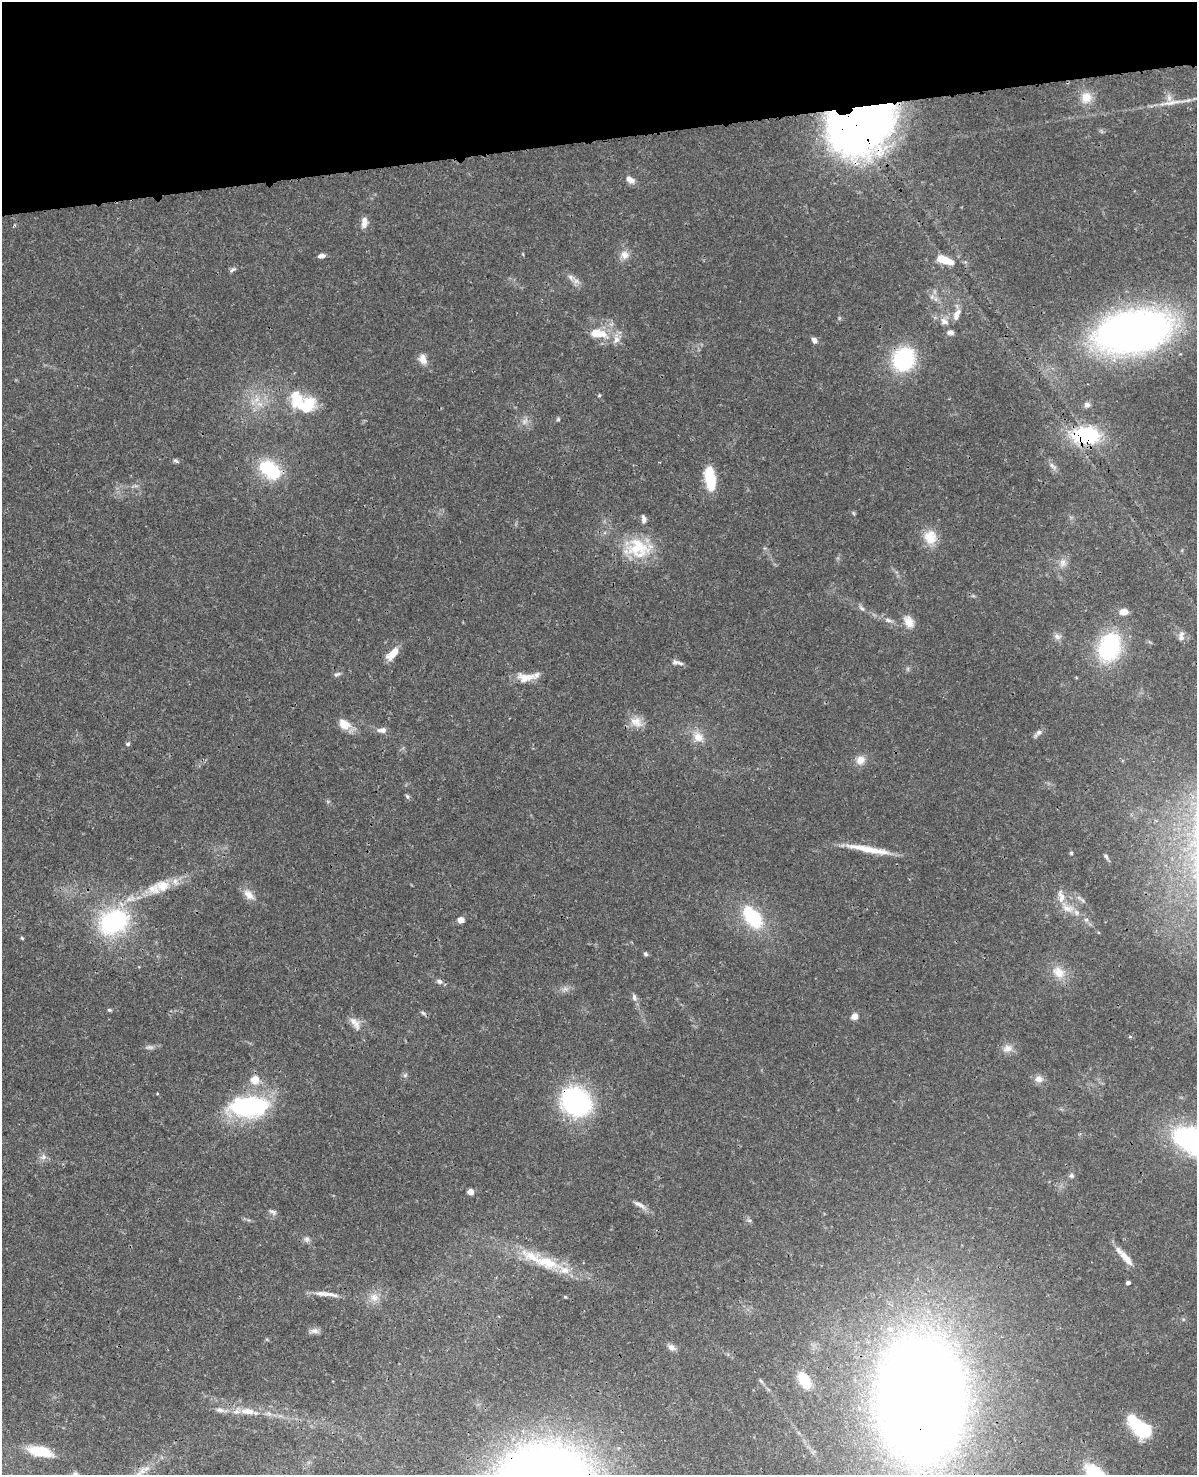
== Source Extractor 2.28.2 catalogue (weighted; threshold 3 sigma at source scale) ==
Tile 3 of 4 x 3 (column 3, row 1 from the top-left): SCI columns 2511-3705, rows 3222-4694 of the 5019 x 4863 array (HDU 1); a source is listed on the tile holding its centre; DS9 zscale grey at full resolution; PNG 1199 x 1477 px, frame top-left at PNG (2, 2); no overlay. Shown black and unused: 9% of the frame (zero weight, under 3 of 4 exposures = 6% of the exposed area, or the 3 px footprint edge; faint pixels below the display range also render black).
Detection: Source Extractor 2.28.2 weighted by HDU 2 'WHT'; one run over the whole footprint, this tile lists its part. Background 0.0238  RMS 0.0024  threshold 0.011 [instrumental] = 3 sigma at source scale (4.5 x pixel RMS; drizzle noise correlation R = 1.50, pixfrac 1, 0.05/0.05 arcsec/px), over >= 5 px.
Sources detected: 121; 2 too faint to see at this stretch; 6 inside a brighter object's white glare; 1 long thin detection or spike segment (spike, bleed or trail) — not listed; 9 inside a brighter listed object's ellipse — not listed separately; the other 103 listed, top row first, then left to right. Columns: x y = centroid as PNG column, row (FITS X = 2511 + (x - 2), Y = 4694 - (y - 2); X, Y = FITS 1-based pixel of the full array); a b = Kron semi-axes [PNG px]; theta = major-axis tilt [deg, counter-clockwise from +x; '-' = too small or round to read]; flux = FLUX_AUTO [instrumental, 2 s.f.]
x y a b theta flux
1086 97 16 14 46 3.6
1172 102 34 6 11 3.1
861 113 42 22 11 73
630 180 11 6 -39 1.9
364 222 13 7 85 1.7
624 255 12 11 - 2
321 256 6 4 7 1.4
941 258 7 6 - 3.1
951 262 12 7 -2 1.8
232 270 8 5 40 0.55
571 277 11 6 -46 1.2
935 299 7 4 -90 0.62
956 316 10 8 -84 1.3
944 321 13 9 -33 1.7
1134 331 58 31 9 170
950 332 9 6 -3 0.88
598 334 24 11 -8 5.5
814 340 7 5 -50 1.1
423 359 12 9 -73 2
903 359 25 21 65 21
599 395 4 3 - 0.31
296 398 26 19 -87 7.2
257 400 10 7 34 1.7
1087 405 8 6 -13 0.79
558 419 5 4 - 0.33
1086 435 30 18 0 19
176 461 8 5 -28 0.53
1052 466 13 5 -44 0.95
270 470 30 18 -37 13
710 479 27 11 -82 7.6
853 513 6 4 -70 0.29
643 519 10 6 -84 0.92
930 537 19 17 -71 4.5
638 548 35 24 0 12
1062 563 12 9 79 1.6
861 608 9 5 -27 0.63
1124 612 9 6 2 2
888 620 10 5 -16 0.83
909 622 14 10 -56 2.7
1057 636 10 7 -28 1
1181 636 13 7 85 1.1
1109 647 30 22 72 23
393 653 17 8 46 3.5
680 663 13 5 -24 0.91
337 674 10 5 21 0.61
526 677 23 11 -1 3.7
636 722 17 13 -28 2.9
344 724 16 12 -32 3
382 730 11 6 4 1.3
1038 733 13 5 40 0.92
698 737 15 12 -39 3
128 744 5 4 - 0.5
860 760 13 11 39 2.1
407 797 7 5 -62 0.45
1071 853 4 4 - 0.38
1106 856 8 5 -51 0.55
163 885 18 14 14 4.2
249 895 18 10 -44 2.3
1061 896 19 8 -80 2.3
1067 908 18 10 -21 3.1
752 917 27 16 -51 14
461 920 7 6 - 1.3
1086 920 6 6 - 0.56
113 922 40 30 28 28
22 938 4 4 - 0.34
646 954 5 4 - 0.46
1059 972 19 14 -38 3.7
439 981 8 6 -29 0.82
565 989 10 4 -13 0.73
634 997 11 6 -66 0.88
109 1010 6 4 -20 0.33
423 1013 7 4 -44 0.46
855 1016 5 4 - 4.2
355 1023 21 9 -53 2.1
1008 1048 14 9 13 1.8
405 1075 7 4 45 0.46
1039 1079 11 9 -9 1.5
255 1080 5 5 - 6.6
576 1102 24 20 -36 47
246 1106 46 24 6 31
43 1157 9 8 - 1
1071 1176 7 6 - 0.62
470 1192 5 4 - 2.9
639 1204 19 6 -31 1.5
273 1212 12 5 -25 0.73
749 1220 6 4 -17 0.4
307 1239 8 6 -1 0.78
1125 1257 30 7 -49 3.3
547 1262 41 16 -23 9.3
1128 1283 4 3 - 0.8
326 1294 31 6 -6 2.5
374 1297 13 11 -28 2.2
315 1331 12 7 -7 1.1
671 1347 10 7 -35 1.1
804 1380 13 8 -64 9.4
761 1381 7 4 -44 0.42
920 1399 66 44 -90 760
220 1410 13 6 -7 1.1
247 1411 21 9 -6 3.5
1141 1427 26 16 -41 13
40 1451 26 10 -10 7.5
146 1468 13 7 23 1.7
1096 1474 24 12 -40 15
Overlapping masked pixels (flux is a lower limit): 5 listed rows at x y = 861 113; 903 359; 1086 435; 576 1102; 920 1399
Isophote crosses this tile's border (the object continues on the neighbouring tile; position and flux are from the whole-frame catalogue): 1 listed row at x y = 1096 1474